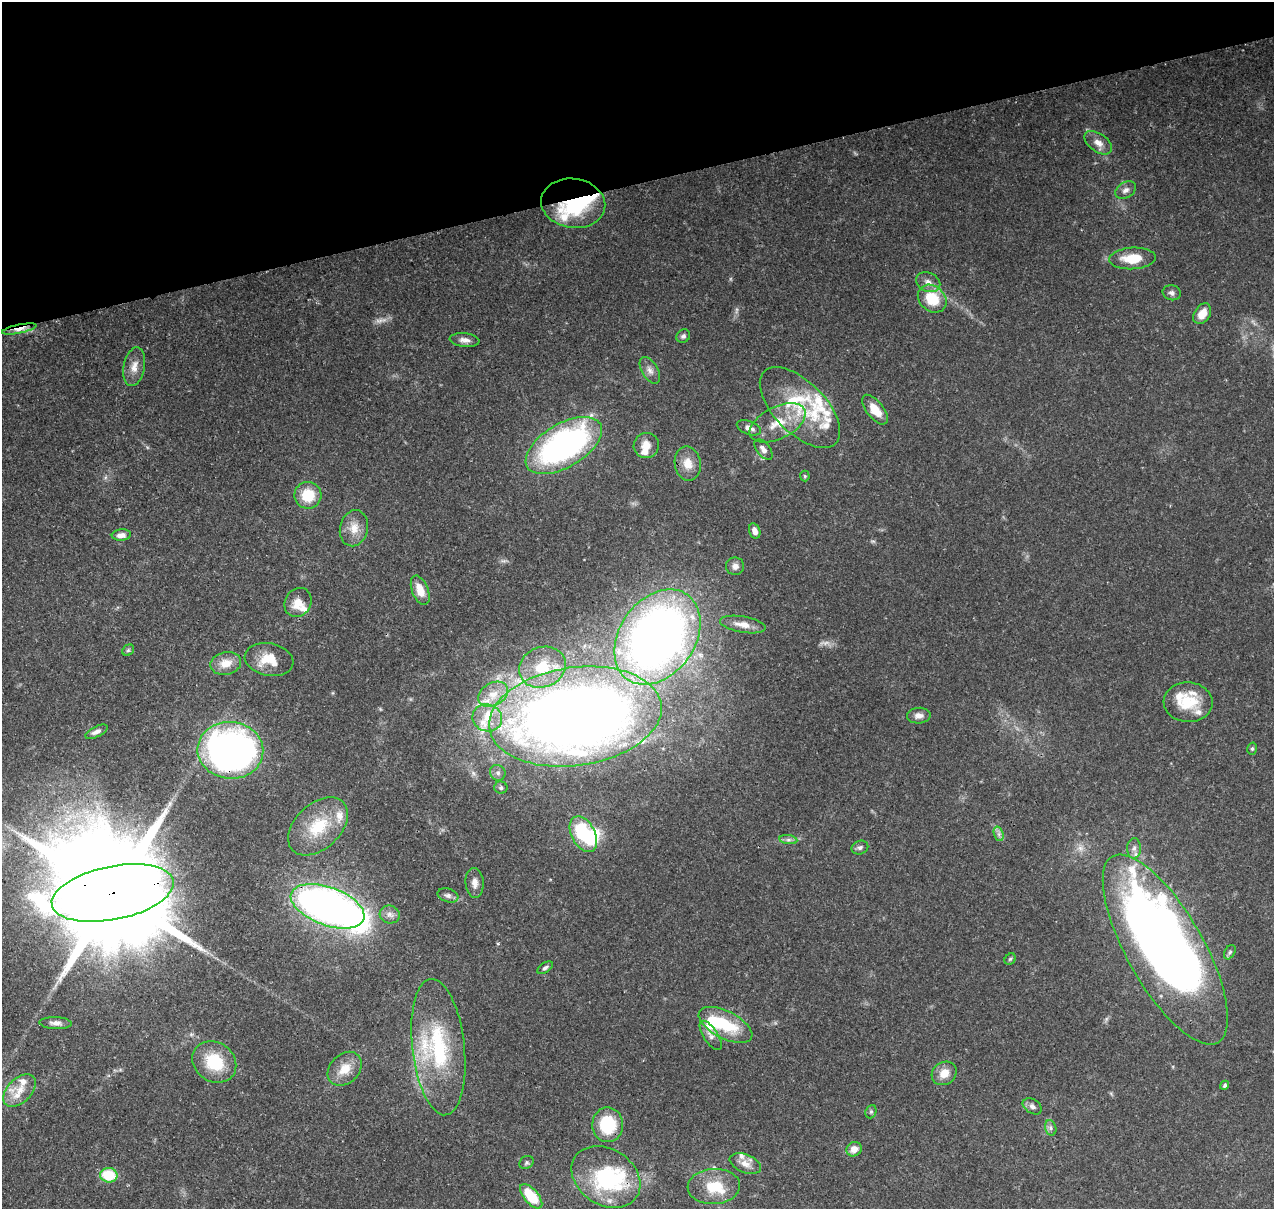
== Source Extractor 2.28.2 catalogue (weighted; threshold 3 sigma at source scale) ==
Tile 3 of 4 x 4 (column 3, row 1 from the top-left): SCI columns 2664-3935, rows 3753-4959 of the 5324 x 5041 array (HDU 1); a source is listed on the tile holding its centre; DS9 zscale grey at full resolution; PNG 1276 x 1211 px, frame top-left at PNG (2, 2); each listed source drawn as its Kron ellipse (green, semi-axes under 4 px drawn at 4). Shown black and unused: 15% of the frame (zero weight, under 3 of 4 exposures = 8% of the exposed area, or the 3 px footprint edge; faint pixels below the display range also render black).
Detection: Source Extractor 2.28.2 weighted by HDU 2 'WHT'; one run over the whole footprint, this tile lists its part. Background 0.0657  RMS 0.0032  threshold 0.0144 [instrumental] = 3 sigma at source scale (4.5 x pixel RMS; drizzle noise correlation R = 1.50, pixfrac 1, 0.0396/0.0396 arcsec/px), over >= 5 px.
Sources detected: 105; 2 too faint to see at this stretch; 5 inside a brighter object's white glare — neither listed nor drawn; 18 inside a brighter listed object's ellipse — not listed separately; the other 80 listed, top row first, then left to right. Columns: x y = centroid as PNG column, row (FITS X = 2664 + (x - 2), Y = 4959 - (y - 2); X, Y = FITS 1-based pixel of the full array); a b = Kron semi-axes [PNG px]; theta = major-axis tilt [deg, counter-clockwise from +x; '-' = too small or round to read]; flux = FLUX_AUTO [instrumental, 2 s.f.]
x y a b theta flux
1098 143 15 9 -35 2.8
1126 190 11 7 30 1.5
573 203 32 24 -8 28
1132 258 23 10 3 8
928 282 12 9 -24 2.4
1172 293 9 7 -16 1.1
932 299 16 12 -41 11
1202 314 11 7 57 3.9
19 329 17 4 12 2.6
683 336 7 6 - 0.87
465 340 15 7 -5 1.8
134 367 20 10 80 3.4
650 370 14 8 -59 2
800 408 51 25 -45 22
875 410 17 8 -52 5.6
778 423 30 16 26 9.5
749 428 12 6 -21 1.9
646 445 13 12 - 3.8
564 446 42 21 31 93
763 450 12 6 -52 1.7
688 463 17 13 -80 4.4
805 476 5 5 - 0.45
308 495 13 13 - 8.8
354 528 18 14 78 4.3
755 531 8 5 -72 1.6
121 535 9 5 5 1.9
735 566 9 8 - 1.7
420 590 15 8 -68 5
298 602 15 13 57 4.5
743 625 23 8 -10 3.7
657 637 52 37 55 260
128 650 6 5 - 0.53
269 660 24 16 -11 7.6
226 663 15 11 11 4.6
542 667 24 20 22 12
493 694 16 11 30 4.7
1188 702 24 20 -3 11
575 716 87 49 8 500
919 716 12 8 4 2
487 718 15 13 -18 5.8
96 732 12 5 26 1.4
1252 749 6 5 - 0.58
230 750 33 28 -6 140
498 773 8 7 - 1.1
501 788 6 6 - 0.87
318 826 35 22 43 15
583 834 19 11 -62 21
999 834 7 4 -72 0.94
788 840 9 4 -8 0.89
860 848 8 6 22 0.9
1134 848 10 6 88 1.5
475 883 15 9 -85 2.2
113 893 62 26 11 13000
448 895 11 6 -18 1.2
328 906 38 19 -20 180
390 914 10 9 - 1.6
1165 949 107 38 -60 380
1230 952 8 5 60 0.68
1010 959 6 5 - 0.5
545 968 9 5 36 0.86
56 1023 16 6 -2 1.6
726 1025 29 13 -27 15
711 1035 17 7 -57 1.9
438 1047 68 26 -84 33
214 1062 23 19 -35 14
345 1069 19 14 45 5.4
944 1073 13 11 36 4.1
1225 1085 5 4 - 0.59
19 1091 19 12 45 5
1032 1106 10 7 -32 1.3
871 1112 7 5 69 0.61
608 1125 17 15 -87 14
1051 1128 8 5 -75 0.85
854 1149 8 7 - 2.6
526 1162 7 6 - 0.7
745 1164 16 9 -23 3
109 1175 9 7 -6 11
606 1177 37 28 -33 33
714 1186 26 17 3 9.7
531 1196 15 7 -49 12
Overlapping masked pixels (flux is a lower limit): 8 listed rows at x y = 573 203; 19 329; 575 716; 230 750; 113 893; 328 906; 608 1125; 606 1177